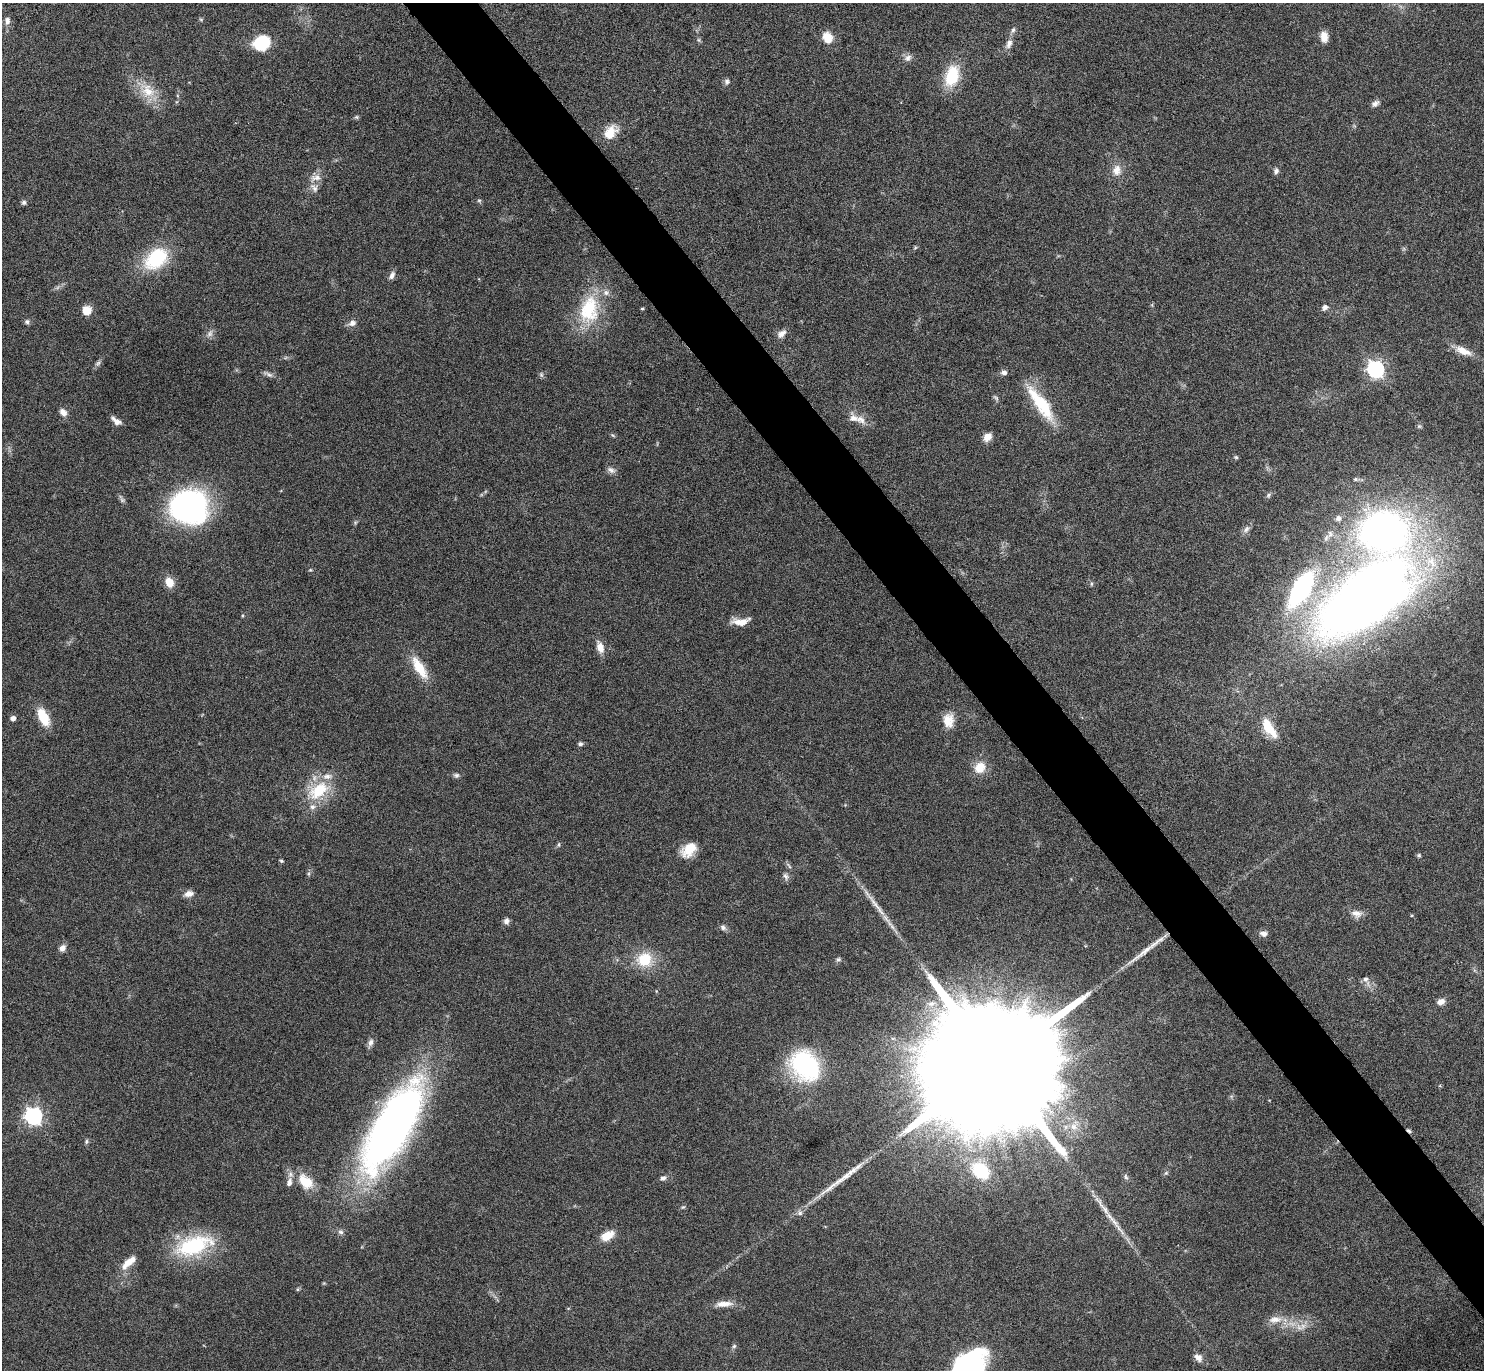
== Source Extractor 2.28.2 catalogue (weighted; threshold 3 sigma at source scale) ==
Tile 6 of 4 x 4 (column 2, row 2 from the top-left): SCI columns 1491-2972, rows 2906-4273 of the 5943 x 5938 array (HDU 1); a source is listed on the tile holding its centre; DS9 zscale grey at full resolution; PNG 1486 x 1372 px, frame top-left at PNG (2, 3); no overlay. Shown black and unused: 5% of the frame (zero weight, under 4 of 8 exposures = <1% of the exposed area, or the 3 px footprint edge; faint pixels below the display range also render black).
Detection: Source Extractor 2.28.2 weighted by HDU 2 'WHT'; one run over the whole footprint, this tile lists its part. Background 0.0651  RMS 0.0049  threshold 0.0201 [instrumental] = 3 sigma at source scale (4.09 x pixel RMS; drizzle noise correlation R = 1.36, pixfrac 0.8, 0.05/0.05 arcsec/px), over >= 5 px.
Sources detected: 128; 5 too faint to see at this stretch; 1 inside a brighter object's white glare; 1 cosmic-ray / hot-pixel residue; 4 long thin detections or spike segments (spike, bleed or trail) — not listed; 7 inside a brighter listed object's ellipse — not listed separately; the other 110 listed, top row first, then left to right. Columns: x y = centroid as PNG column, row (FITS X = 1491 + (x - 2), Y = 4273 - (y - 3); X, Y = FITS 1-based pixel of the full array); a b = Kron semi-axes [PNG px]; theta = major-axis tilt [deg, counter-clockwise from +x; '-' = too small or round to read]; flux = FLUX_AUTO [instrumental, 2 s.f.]
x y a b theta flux
201 19 6 4 -1 0.54
7 20 10 7 87 2.1
1013 30 9 5 74 1.3
1324 37 11 7 -84 4.5
827 38 14 11 -66 6.2
699 40 6 5 - 0.78
262 43 14 11 26 24
1009 43 14 8 70 2.9
908 58 11 8 35 2.2
952 76 25 15 72 18
727 82 8 7 - 1.4
147 91 27 18 -41 12
1375 103 11 7 29 1.8
356 117 6 5 - 0.69
610 132 21 14 48 8
1116 170 15 12 84 5
1276 171 8 6 78 1.4
316 178 15 8 5 3.4
314 188 15 9 -56 2.9
479 201 6 5 - 0.7
24 202 6 5 - 1
915 247 5 5 - 0.58
156 258 34 22 40 26
392 275 11 7 62 2
1325 307 9 7 35 1.7
642 309 4 3 - 0.54
87 310 8 8 - 7.1
589 310 43 27 81 29
27 322 6 6 - 1
352 323 11 8 22 2.3
782 334 13 8 38 2.7
1463 351 22 9 -23 5.4
1375 369 7 7 - 160
1004 372 8 6 -3 1.7
268 374 16 5 -24 1.8
996 398 10 4 -45 0.89
1041 404 53 14 -55 23
63 412 11 8 -46 2.6
860 419 18 11 -35 4.5
116 421 12 6 -35 2.7
1419 426 6 5 - 0.7
987 437 10 7 47 4
1236 457 6 4 -21 0.67
611 470 12 7 -22 1.9
1355 479 6 4 21 0.63
1268 495 8 5 43 1
189 505 33 28 8 130
1338 518 7 7 - 1.7
1246 529 12 6 44 1.7
1384 531 45 39 -42 230
310 570 5 4 - 0.51
169 582 12 9 -58 5.3
1091 584 6 4 90 0.63
1301 588 33 14 60 76
1367 595 95 45 37 550
737 622 17 10 -14 4.2
600 647 16 9 -73 4.5
419 668 32 11 -59 12
43 717 17 9 -63 14
13 718 5 4 - 2.6
948 720 17 13 89 6.6
1269 728 22 9 -54 13
580 744 6 5 - 1
980 767 15 13 44 7.4
456 775 8 6 4 1.1
318 790 33 21 32 20
559 844 7 4 89 0.68
689 849 19 12 44 9.6
1419 855 5 5 - 0.78
281 861 5 4 - 0.62
789 866 11 4 -51 0.95
309 874 6 4 -72 0.68
785 876 11 6 -68 1.6
189 894 12 7 12 2.8
1356 913 14 10 -17 3.6
506 921 7 6 - 1.9
723 927 8 7 - 1.5
1264 934 10 7 -5 1.9
62 948 9 7 56 2.3
645 959 19 17 10 15
838 959 7 6 - 1
1365 979 7 7 - 1.6
1441 1002 9 6 22 2.9
931 1004 13 7 9 3.2
371 1042 12 7 69 2.1
995 1063 62 24 34 51000
805 1066 38 30 -50 52
34 1116 7 7 - 180
1074 1126 17 12 69 6.7
393 1127 95 33 60 290
86 1142 8 5 83 0.8
980 1171 17 12 -38 24
1166 1173 5 5 - 0.63
844 1177 34 8 35 8.1
1126 1177 8 5 -70 1.1
663 1178 9 6 29 1.5
305 1181 22 14 -44 11
683 1207 7 4 43 0.66
800 1213 8 8 - 1.7
341 1232 8 6 -16 1.3
607 1236 14 8 28 8
193 1245 48 22 17 38
128 1262 23 10 50 6.2
298 1289 6 4 71 0.56
724 1304 23 7 4 5
1275 1320 20 9 5 5.5
1303 1326 11 8 65 3
734 1346 6 5 - 0.87
1198 1357 12 8 -42 2.6
969 1363 37 29 53 73
Isophote crosses this tile's border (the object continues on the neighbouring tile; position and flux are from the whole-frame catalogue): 1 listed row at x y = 969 1363